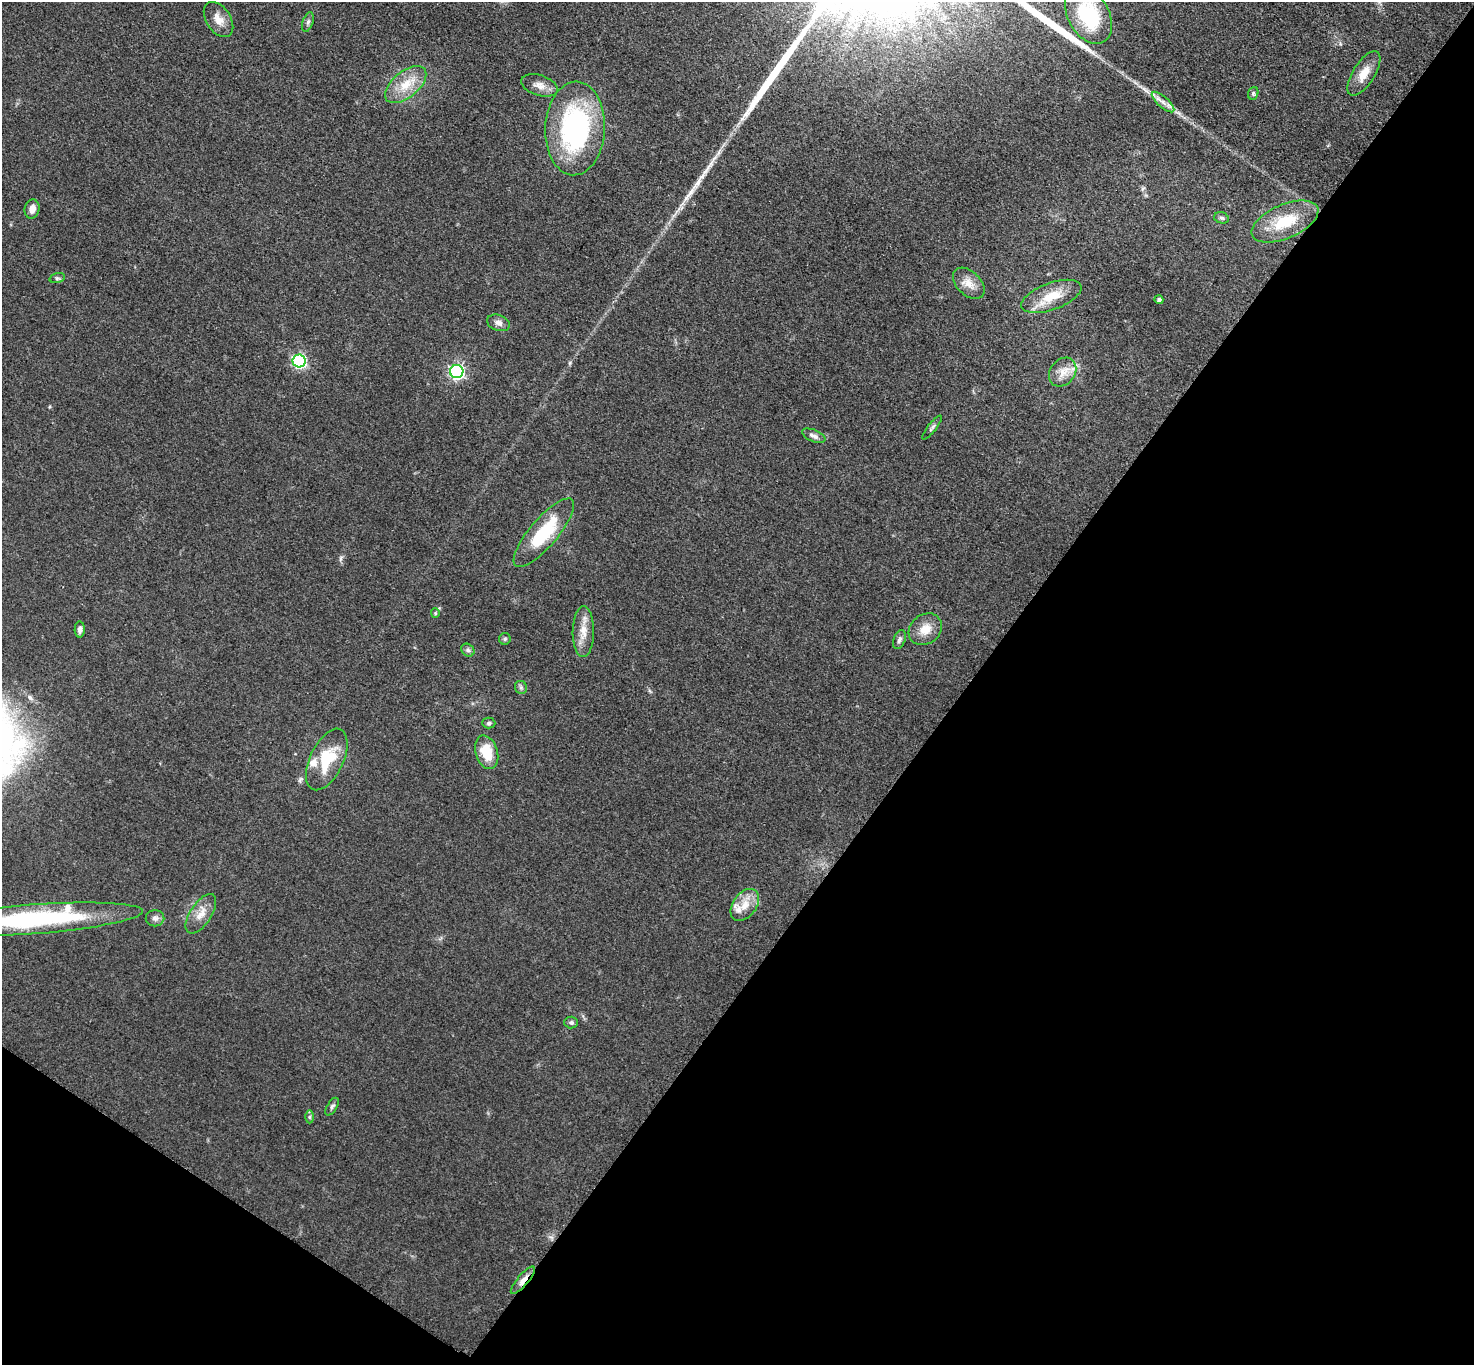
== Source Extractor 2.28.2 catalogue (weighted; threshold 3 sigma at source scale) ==
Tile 15 of 4 x 4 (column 3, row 4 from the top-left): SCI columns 2959-4430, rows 163-1525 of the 5911 x 5916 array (HDU 1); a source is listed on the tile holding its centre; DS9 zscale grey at full resolution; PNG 1476 x 1367 px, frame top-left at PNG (2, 2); each listed source drawn as its Kron ellipse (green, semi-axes under 4 px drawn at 4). Shown black and unused: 38% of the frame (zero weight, under 3 of 5 exposures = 1% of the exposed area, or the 3 px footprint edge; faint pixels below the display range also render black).
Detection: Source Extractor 2.28.2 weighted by HDU 2 'WHT'; one run over the whole footprint, this tile lists its part. Background 0.0534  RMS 0.0058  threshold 0.0261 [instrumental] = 3 sigma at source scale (4.5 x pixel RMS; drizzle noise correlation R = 1.50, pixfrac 1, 0.05/0.05 arcsec/px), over >= 5 px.
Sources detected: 48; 2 long thin detections or spike segments (spike, bleed or trail) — neither listed nor drawn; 4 inside a brighter listed object's ellipse — not listed separately; the other 42 listed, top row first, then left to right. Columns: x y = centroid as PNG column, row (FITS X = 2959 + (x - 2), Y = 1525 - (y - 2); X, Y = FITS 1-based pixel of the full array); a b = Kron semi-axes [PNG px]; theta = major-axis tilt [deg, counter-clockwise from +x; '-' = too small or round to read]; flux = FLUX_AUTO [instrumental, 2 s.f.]
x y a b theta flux
1088 15 31 20 -61 45
219 19 19 12 -57 6.4
308 22 10 5 71 1.5
1364 73 25 11 58 8.8
406 85 24 13 40 13
540 85 19 10 -17 5.4
1253 93 6 5 - 1.2
1163 102 14 5 -41 3.7
575 128 47 30 87 100
32 209 9 7 77 3.7
1222 218 7 5 -16 1.2
1285 222 36 17 23 24
57 278 8 5 15 1.2
969 283 19 12 -44 6.5
1051 296 32 13 20 15
1159 300 4 4 - 1.2
498 323 12 7 -19 3
299 361 6 6 - 95
457 372 7 6 - 130
1063 372 16 12 51 7.2
932 427 15 4 51 1.5
814 436 12 6 -23 2.5
544 533 43 14 50 33
435 613 4 4 - 0.63
80 629 8 5 89 2.3
925 629 18 14 39 9
583 632 25 10 89 8.3
505 639 6 5 - 1.1
899 640 10 6 69 1.8
468 650 7 6 - 1.5
521 687 6 6 - 1.3
489 723 6 5 - 1.1
487 752 17 11 -72 14
327 759 33 16 64 25
745 905 18 11 54 8.6
201 914 22 10 57 7.2
155 918 9 8 - 2.4
30 919 112 14 4 110
571 1022 7 6 - 1.4
332 1107 10 5 57 1.4
309 1117 6 4 90 0.87
523 1280 17 5 50 4.3
Overlapping masked pixels (flux is a lower limit): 1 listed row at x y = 523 1280
Isophote crosses this tile's border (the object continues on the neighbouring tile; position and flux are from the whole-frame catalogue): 2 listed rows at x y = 1088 15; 30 919